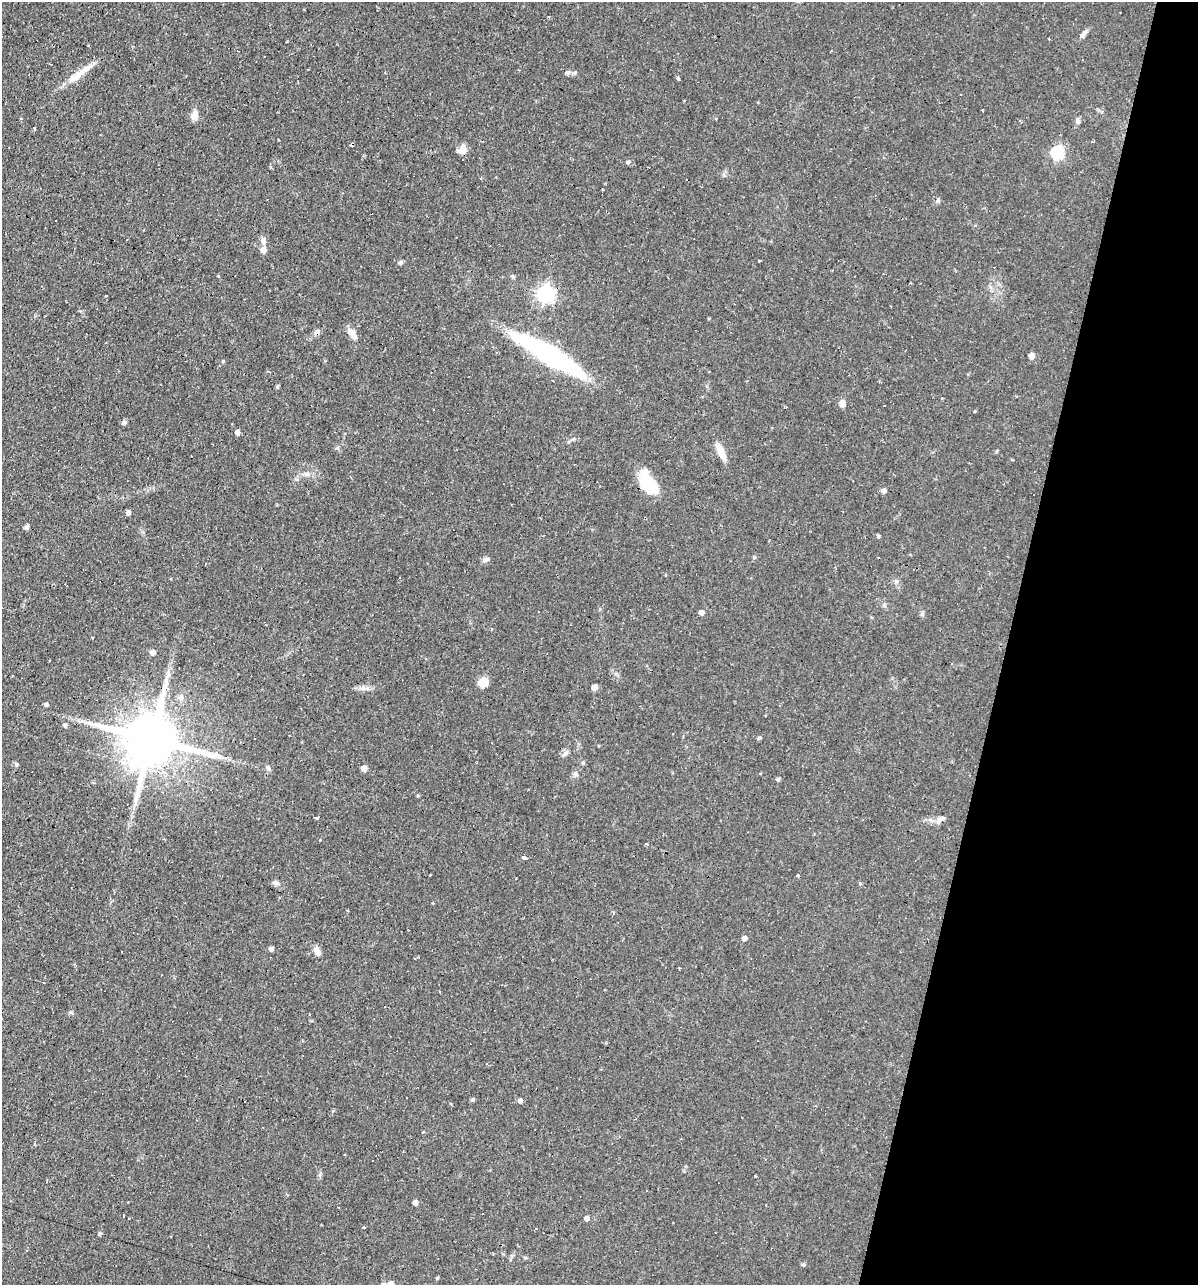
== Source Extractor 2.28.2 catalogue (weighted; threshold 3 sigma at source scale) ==
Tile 8 of 4 x 4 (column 4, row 2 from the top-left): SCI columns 3836-5031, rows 2565-3847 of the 5156 x 5129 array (HDU 1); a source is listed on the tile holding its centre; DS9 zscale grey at full resolution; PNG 1200 x 1287 px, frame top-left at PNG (2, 2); no overlay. Shown black and unused: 16% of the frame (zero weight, under 2 of 3 exposures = <1% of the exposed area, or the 3 px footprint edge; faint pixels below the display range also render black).
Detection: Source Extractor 2.28.2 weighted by HDU 2 'WHT'; one run over the whole footprint, this tile lists its part. Background 0.066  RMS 0.0053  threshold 0.0236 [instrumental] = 3 sigma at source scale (4.5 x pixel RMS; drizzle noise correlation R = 1.50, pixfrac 1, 0.05/0.05 arcsec/px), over >= 5 px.
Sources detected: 101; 21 cosmic-ray / hot-pixel residue — not listed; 1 inside a brighter listed object's ellipse — not listed separately; the other 79 listed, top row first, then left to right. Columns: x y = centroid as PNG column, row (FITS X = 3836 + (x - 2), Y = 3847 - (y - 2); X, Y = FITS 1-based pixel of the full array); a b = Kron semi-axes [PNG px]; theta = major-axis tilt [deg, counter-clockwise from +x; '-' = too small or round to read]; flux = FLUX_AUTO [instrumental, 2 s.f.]
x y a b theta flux
1083 34 12 6 50 1.9
568 72 6 5 - 1.8
74 77 47 8 36 9.2
678 78 4 4 - 0.66
194 114 12 8 73 2.9
1078 121 8 5 -79 1.2
34 128 3 3 - 0.73
1092 142 3 2 - 0.73
462 149 12 8 70 3.9
1057 153 6 6 - 58
270 168 3 3 - 0.82
481 178 3 2 - 0.71
938 200 6 4 -72 0.77
263 241 9 7 -85 2.4
759 261 3 3 - 2
401 262 7 5 27 0.92
513 277 6 4 -71 0.72
545 293 7 7 - 170
709 318 4 3 - 0.42
351 331 13 8 -7 3.3
317 332 8 5 43 2.5
548 354 79 15 -30 89
1031 356 5 4 - 4.6
277 387 4 4 - 0.76
942 398 4 2 - 0.47
842 403 8 6 -70 2.9
124 423 5 4 - 1.7
237 432 5 5 - 1.8
721 451 23 7 -64 6.6
306 474 7 5 24 1.6
648 483 28 13 -59 19
884 491 5 4 - 2.3
128 513 5 4 - 2
27 527 6 5 - 1.3
878 536 4 4 - 1
754 557 5 4 - 0.55
878 557 2 2 - 0.49
486 559 9 6 18 1.7
399 577 3 3 - 3
701 612 4 4 - 3.1
266 625 3 2 - 0.6
152 652 5 5 - 2.6
483 683 10 8 47 7.1
595 687 4 4 - 4.5
181 697 8 7 - 1.9
46 705 4 4 - 1.4
65 725 4 4 - 1.5
759 738 5 3 - 0.67
152 740 18 14 -14 3800
565 754 11 5 41 1.6
16 764 6 4 -77 0.77
268 768 9 5 -72 1.2
364 768 4 4 - 4.1
575 773 6 4 -20 0.95
778 779 5 4 - 1.1
135 800 7 4 89 1.5
316 818 4 3 - 50
941 819 16 6 31 2.4
646 844 3 2 - 0.92
524 857 4 3 - 4.6
798 876 4 3 - 0.49
276 883 10 5 -18 1.5
744 938 4 4 - 2.7
271 949 4 4 - 1.8
317 951 14 7 -57 3
679 968 3 2 - 0.53
71 1013 6 4 -2 0.8
473 1100 7 3 19 0.7
520 1101 5 4 - 1.8
423 1132 3 2 - 0.59
755 1176 3 2 - 0.43
46 1180 3 2 - 0.54
415 1203 4 4 - 2.7
586 1218 4 4 - 2.6
363 1227 4 3 - 0.71
535 1229 3 3 - 2.4
803 1265 6 4 0 0.67
437 1278 5 3 - 0.49
391 1284 5 5 - 3.8
Overlapping masked pixels (flux is a lower limit): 3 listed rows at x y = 317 332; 548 354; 152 740
Isophote crosses this tile's border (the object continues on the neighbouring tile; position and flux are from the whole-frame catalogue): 1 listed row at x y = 391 1284
Unlisted compact peaks at least as high as the median listed source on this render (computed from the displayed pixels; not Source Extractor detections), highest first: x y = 922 614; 223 361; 628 162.